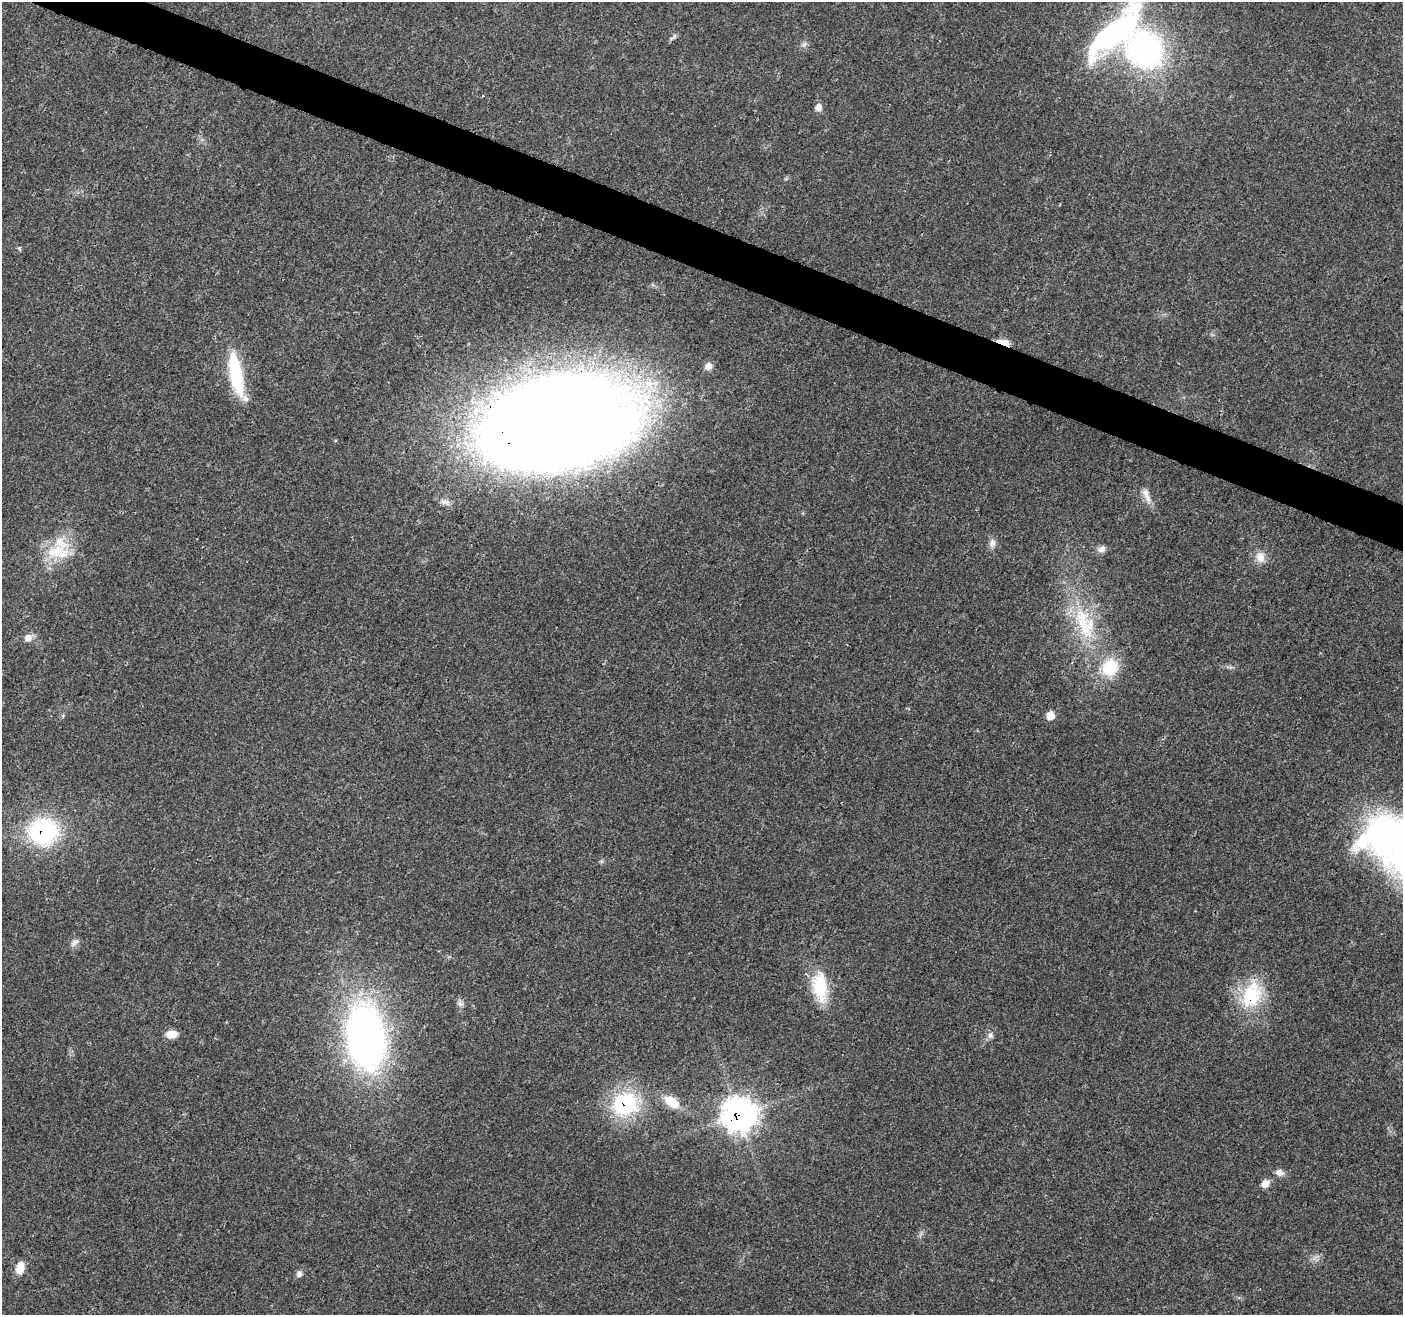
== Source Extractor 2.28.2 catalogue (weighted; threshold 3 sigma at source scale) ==
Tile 11 of 4 x 4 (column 3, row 3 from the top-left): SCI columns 2812-4212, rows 1525-2837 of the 5623 x 5745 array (HDU 1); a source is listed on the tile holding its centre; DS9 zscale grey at full resolution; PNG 1405 x 1317 px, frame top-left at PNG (2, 2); no overlay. Shown black and unused: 3% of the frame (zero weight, under 3 of 4 exposures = <1% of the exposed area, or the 3 px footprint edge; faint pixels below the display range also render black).
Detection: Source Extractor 2.28.2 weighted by HDU 2 'WHT'; one run over the whole footprint, this tile lists its part. Background 0.0271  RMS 0.0025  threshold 0.0114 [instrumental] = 3 sigma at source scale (4.5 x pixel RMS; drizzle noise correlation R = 1.50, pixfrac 1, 0.0396/0.0396 arcsec/px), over >= 5 px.
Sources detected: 33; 1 inside a brighter listed object's ellipse — not listed separately; the other 32 listed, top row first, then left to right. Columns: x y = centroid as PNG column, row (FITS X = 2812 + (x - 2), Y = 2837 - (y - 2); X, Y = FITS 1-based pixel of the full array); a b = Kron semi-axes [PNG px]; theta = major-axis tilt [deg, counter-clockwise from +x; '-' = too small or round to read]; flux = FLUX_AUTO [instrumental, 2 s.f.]
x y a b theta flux
804 44 7 6 - 0.71
1145 49 38 33 -46 57
818 107 8 7 - 1.6
19 248 5 5 - 0.37
1004 342 17 6 -16 2.5
708 366 9 8 - 1.6
236 374 52 13 -78 18
555 422 131 74 11 620
1145 493 14 9 -81 1.9
992 543 11 8 76 1.5
1102 549 10 8 30 1.3
58 552 36 20 -2 10
1260 557 15 12 -71 2.6
1086 626 39 28 -64 17
28 637 11 9 45 1.7
1110 667 21 18 59 9.8
1050 716 7 7 - 3.7
43 831 28 25 6 33
75 942 12 6 28 0.97
820 986 39 19 -84 11
1251 995 40 25 69 15
460 1004 9 7 -53 0.89
171 1034 11 7 4 3.2
990 1035 8 8 - 1
366 1038 61 35 -82 120
672 1102 21 12 -34 4.9
625 1104 25 22 33 26
739 1115 14 14 - 220
1279 1173 11 8 -17 1.4
1265 1184 10 8 49 2
20 1268 14 8 76 3.2
299 1274 8 7 - 0.95
Overlapping masked pixels (flux is a lower limit): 6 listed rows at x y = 1004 342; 555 422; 43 831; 1251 995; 625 1104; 739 1115
Isophote crosses this tile's border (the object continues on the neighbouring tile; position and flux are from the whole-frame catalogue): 1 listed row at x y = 1145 49